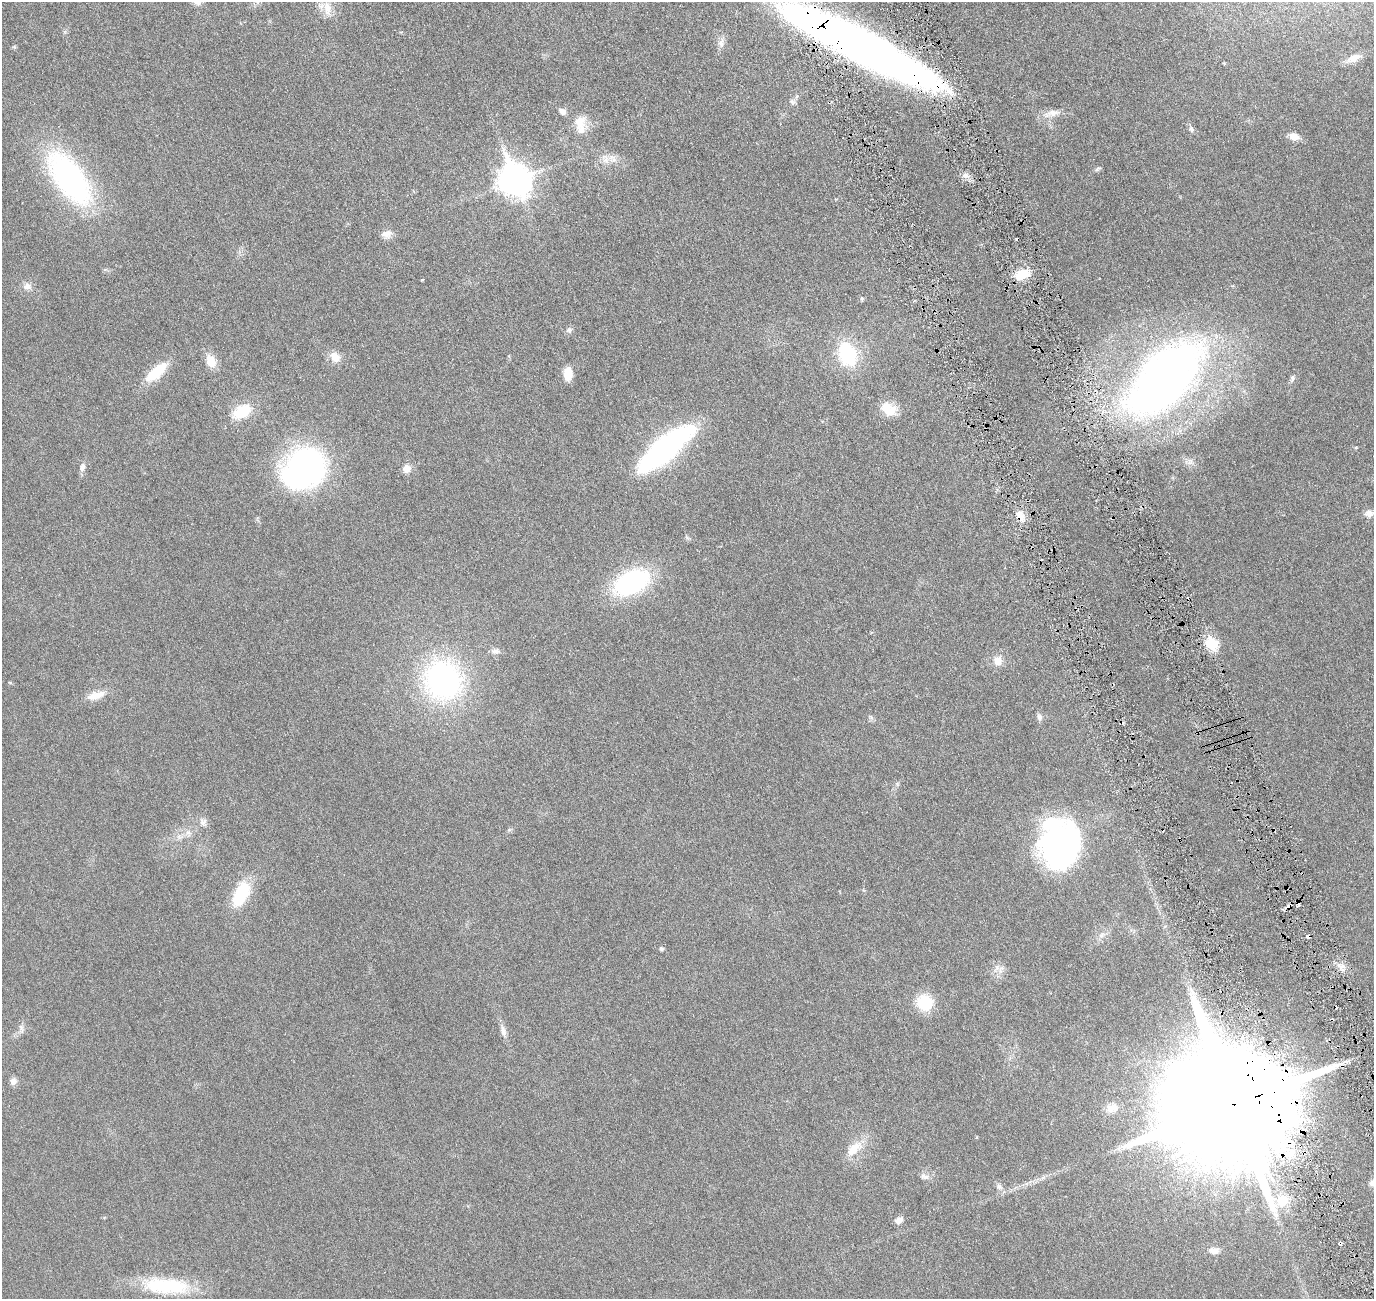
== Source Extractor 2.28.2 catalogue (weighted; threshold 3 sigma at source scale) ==
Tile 6 of 4 x 4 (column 2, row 2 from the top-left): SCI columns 1442-2813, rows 2772-4068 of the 5618 x 5643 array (HDU 1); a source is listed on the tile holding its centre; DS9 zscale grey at full resolution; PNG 1376 x 1301 px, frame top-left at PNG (2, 2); no overlay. Shown black and unused: <1% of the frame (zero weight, under 3 of 6 exposures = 1% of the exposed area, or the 3 px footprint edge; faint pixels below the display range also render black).
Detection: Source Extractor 2.28.2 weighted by HDU 2 'WHT'; one run over the whole footprint, this tile lists its part. Background 0.0277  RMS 0.0043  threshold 0.0176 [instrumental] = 3 sigma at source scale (4.09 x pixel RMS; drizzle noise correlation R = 1.36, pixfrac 0.8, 0.05/0.05 arcsec/px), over >= 5 px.
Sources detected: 81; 1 inside a brighter object's white glare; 7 cosmic-ray / hot-pixel residue — not listed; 2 inside a brighter listed object's ellipse — not listed separately; the other 71 listed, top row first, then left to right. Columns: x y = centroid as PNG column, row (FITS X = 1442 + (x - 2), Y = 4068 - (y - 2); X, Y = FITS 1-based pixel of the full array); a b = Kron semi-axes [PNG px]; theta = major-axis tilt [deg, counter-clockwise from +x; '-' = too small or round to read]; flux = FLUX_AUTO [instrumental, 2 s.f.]
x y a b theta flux
327 8 22 11 -80 4.8
721 43 15 8 75 2
14 47 5 4 - 0.44
862 47 154 26 -27 340
1353 58 20 9 25 3.2
797 96 6 4 70 0.58
792 101 9 6 -26 0.98
563 112 9 7 -45 1.5
1052 113 26 9 17 3.8
580 124 28 14 -88 6.9
1191 129 8 6 -61 1.1
1294 136 12 9 -14 3
605 159 16 9 -69 2.8
1098 169 9 5 37 0.74
966 175 11 7 -13 1.8
69 178 64 29 -54 80
514 180 13 10 -65 510
386 234 14 11 18 2.6
1022 274 18 11 20 7.1
422 280 3 3 - 0.63
27 286 12 9 -2 2.2
862 298 6 5 - 0.58
569 330 8 8 - 1.1
847 354 23 15 -68 26
335 357 15 11 -51 3.8
211 361 14 10 -66 5.8
156 372 29 11 41 11
568 374 12 8 89 6.2
1164 378 87 41 46 250
1292 378 11 6 78 1
888 409 22 15 -28 6.4
242 411 20 12 27 12
664 449 59 17 40 87
1190 462 9 8 - 1.6
82 467 12 7 75 1.6
305 468 41 32 48 120
407 468 8 8 - 3.4
1369 513 10 9 - 2.1
1020 516 14 9 -62 3.8
631 583 35 20 26 50
1212 644 7 6 - 28
495 651 12 7 4 1.6
998 661 14 13 - 3.4
443 680 41 38 -68 81
96 695 26 10 16 4.8
871 717 8 5 -45 0.77
1039 717 9 7 -72 1.3
203 822 12 9 -62 1.9
509 830 6 5 - 0.62
188 833 10 7 -60 1.6
1060 847 47 39 64 90
241 894 36 17 64 14
1102 935 12 6 33 1.6
1308 936 4 3 - 2.7
661 949 5 4 - 0.91
1341 966 11 6 21 2
1001 969 13 8 73 2.4
924 1002 17 16 - 13
21 1028 13 6 -74 1.3
503 1031 17 7 -73 2.2
13 1081 9 8 - 1.8
1233 1104 37 28 15 23000
1112 1108 17 12 21 4.1
854 1149 27 13 41 7
925 1176 15 7 -9 1.8
998 1186 9 7 -46 1.3
1282 1201 17 17 - 9.7
899 1220 10 7 22 1.9
1340 1243 4 4 - 0.87
1214 1250 13 8 4 2.6
167 1286 56 19 -7 25
Overlapping masked pixels (flux is a lower limit): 5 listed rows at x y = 862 47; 1020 516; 1308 936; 1233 1104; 1340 1243
Isophote crosses this tile's border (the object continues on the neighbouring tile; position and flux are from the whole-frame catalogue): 1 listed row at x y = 862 47
Unlisted compact peaks at least as high as the median listed source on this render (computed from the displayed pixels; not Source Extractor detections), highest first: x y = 1356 447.